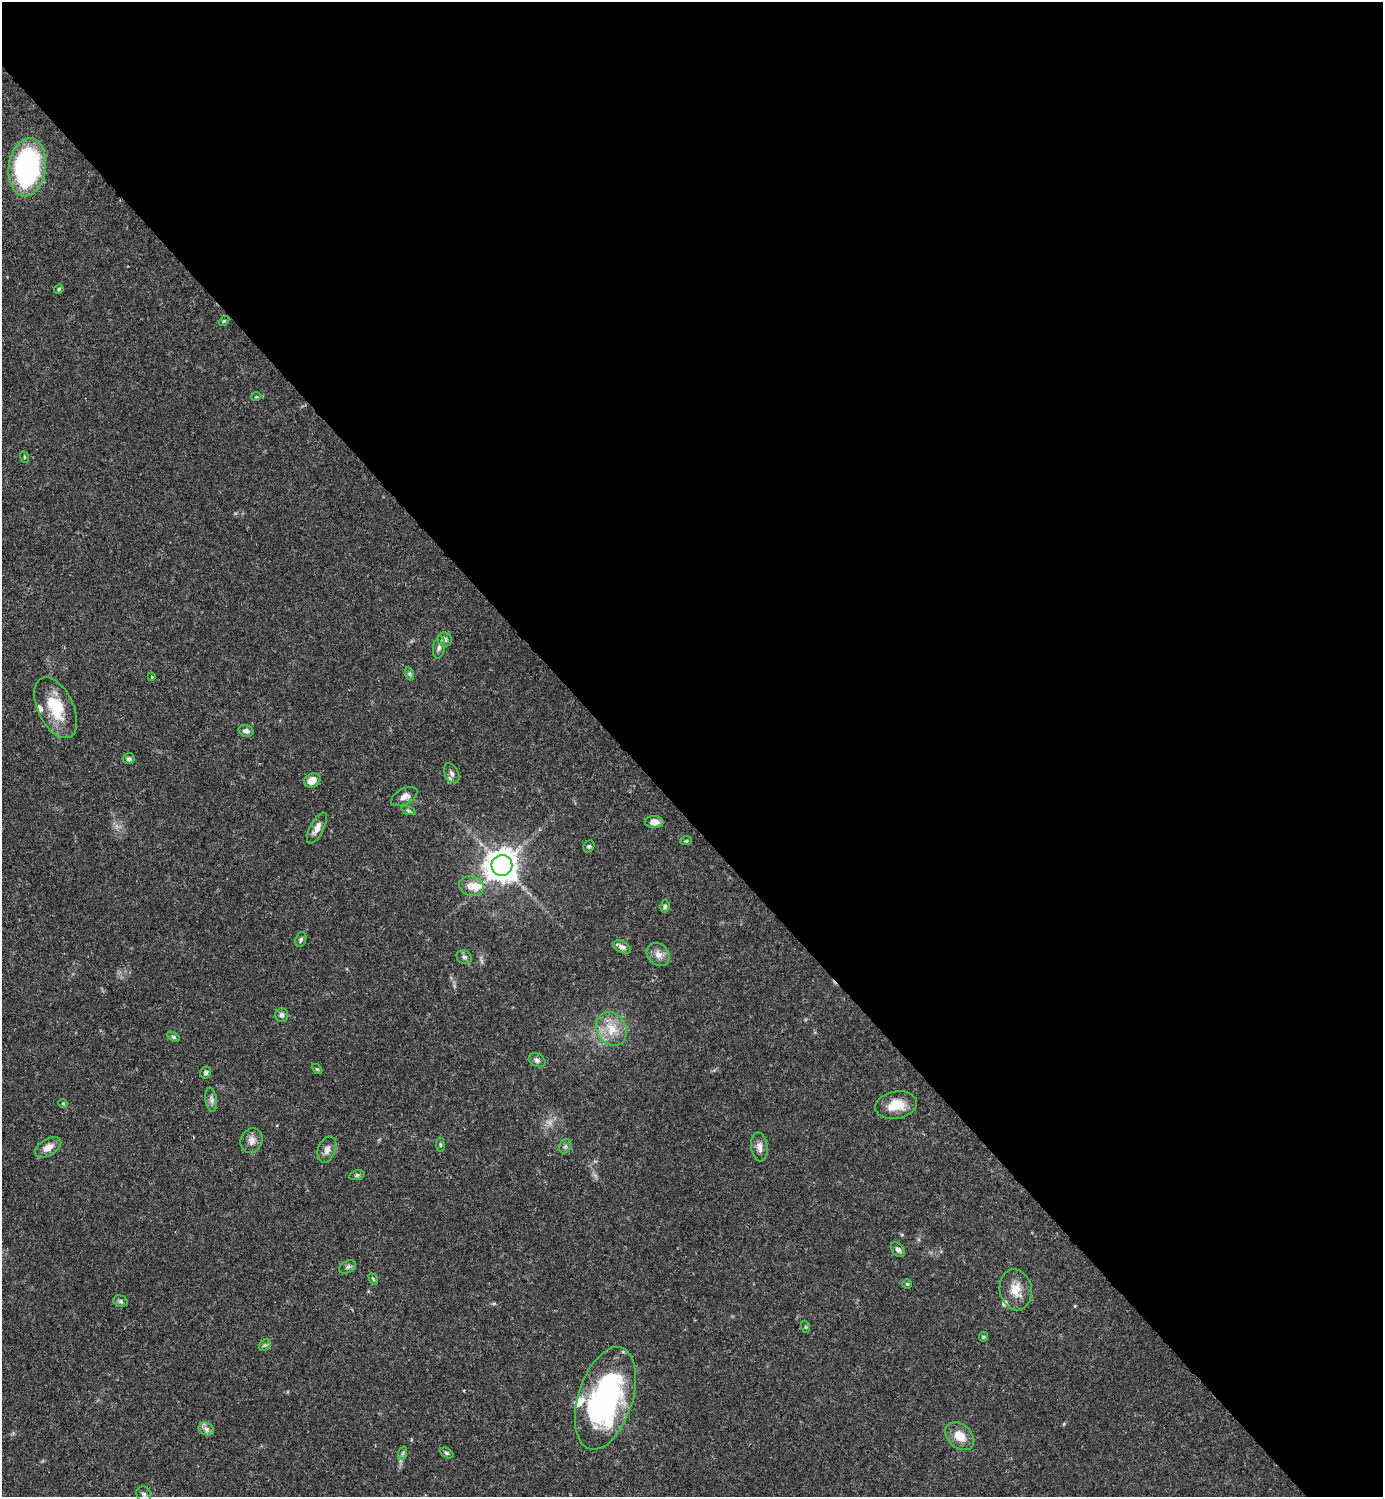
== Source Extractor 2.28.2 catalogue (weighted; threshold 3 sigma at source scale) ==
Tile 8 of 4 x 4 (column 4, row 2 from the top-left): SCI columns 4442-5822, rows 2990-4484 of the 5980 x 5981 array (HDU 1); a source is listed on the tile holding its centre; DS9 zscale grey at full resolution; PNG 1385 x 1499 px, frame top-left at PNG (2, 2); each listed source drawn as its Kron ellipse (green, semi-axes under 4 px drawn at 4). Shown black and unused: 55% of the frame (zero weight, under 3 of 4 exposures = <1% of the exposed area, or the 3 px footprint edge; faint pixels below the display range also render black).
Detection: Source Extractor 2.28.2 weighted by HDU 2 'WHT'; one run over the whole footprint, this tile lists its part. Background 0.0387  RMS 0.0026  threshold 0.0117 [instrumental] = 3 sigma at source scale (4.5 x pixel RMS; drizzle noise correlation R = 1.50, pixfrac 1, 0.05/0.05 arcsec/px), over >= 5 px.
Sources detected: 63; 1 cosmic-ray / hot-pixel residue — neither listed nor drawn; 4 inside a brighter listed object's ellipse — not listed separately; the other 58 listed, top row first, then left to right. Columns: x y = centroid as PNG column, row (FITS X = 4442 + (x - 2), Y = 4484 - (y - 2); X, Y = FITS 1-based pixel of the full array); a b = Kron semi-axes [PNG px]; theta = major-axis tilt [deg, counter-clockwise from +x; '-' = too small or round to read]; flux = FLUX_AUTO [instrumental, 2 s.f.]
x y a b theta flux
27 167 29 18 82 55
59 289 5 4 - 0.37
224 321 6 3 43 0.3
256 397 5 3 - 0.25
24 457 6 3 -72 0.28
445 639 7 6 - 0.75
439 647 11 6 81 1
410 674 7 4 -71 0.48
152 677 3 2 - 0.4
56 708 33 17 -64 10
246 731 7 5 -14 1
129 759 6 5 - 0.59
452 773 11 6 -63 1.1
312 780 8 6 26 2.9
404 797 14 8 28 1.8
408 811 7 3 -19 0.44
654 822 9 6 -2 1.7
317 828 17 7 63 1.9
686 841 6 3 17 0.26
589 846 6 5 - 0.48
502 865 10 10 - 390
471 886 13 10 -14 3.4
665 906 6 5 - 0.55
301 940 8 5 68 0.57
622 947 9 5 -24 1.2
658 955 12 10 -47 2
464 957 8 6 -35 0.83
282 1015 7 6 - 0.9
612 1029 18 14 -60 5.2
174 1037 7 4 -32 0.42
537 1060 9 6 -29 0.74
317 1069 6 3 -43 0.31
206 1073 6 5 - 0.67
211 1100 12 5 -81 1
63 1103 4 4 - 0.26
896 1105 21 13 11 5.2
252 1140 13 10 63 1.8
440 1145 7 3 -82 0.34
565 1146 7 6 - 0.68
48 1147 14 8 31 2.3
759 1147 14 8 -83 1.6
327 1150 13 8 70 1.6
357 1175 8 5 12 0.51
898 1250 8 5 -49 0.85
348 1267 9 5 28 0.69
373 1279 6 4 -60 0.34
907 1284 5 5 - 0.36
1016 1290 20 16 -80 4.5
120 1301 7 5 -18 0.58
806 1327 6 4 -71 0.35
983 1337 5 4 - 0.31
265 1345 6 5 - 0.51
605 1398 53 27 72 59
206 1429 8 6 -23 1.1
960 1436 16 11 -42 4.3
403 1453 7 4 71 0.52
446 1453 7 4 -27 0.5
144 1494 8 7 - 0.97